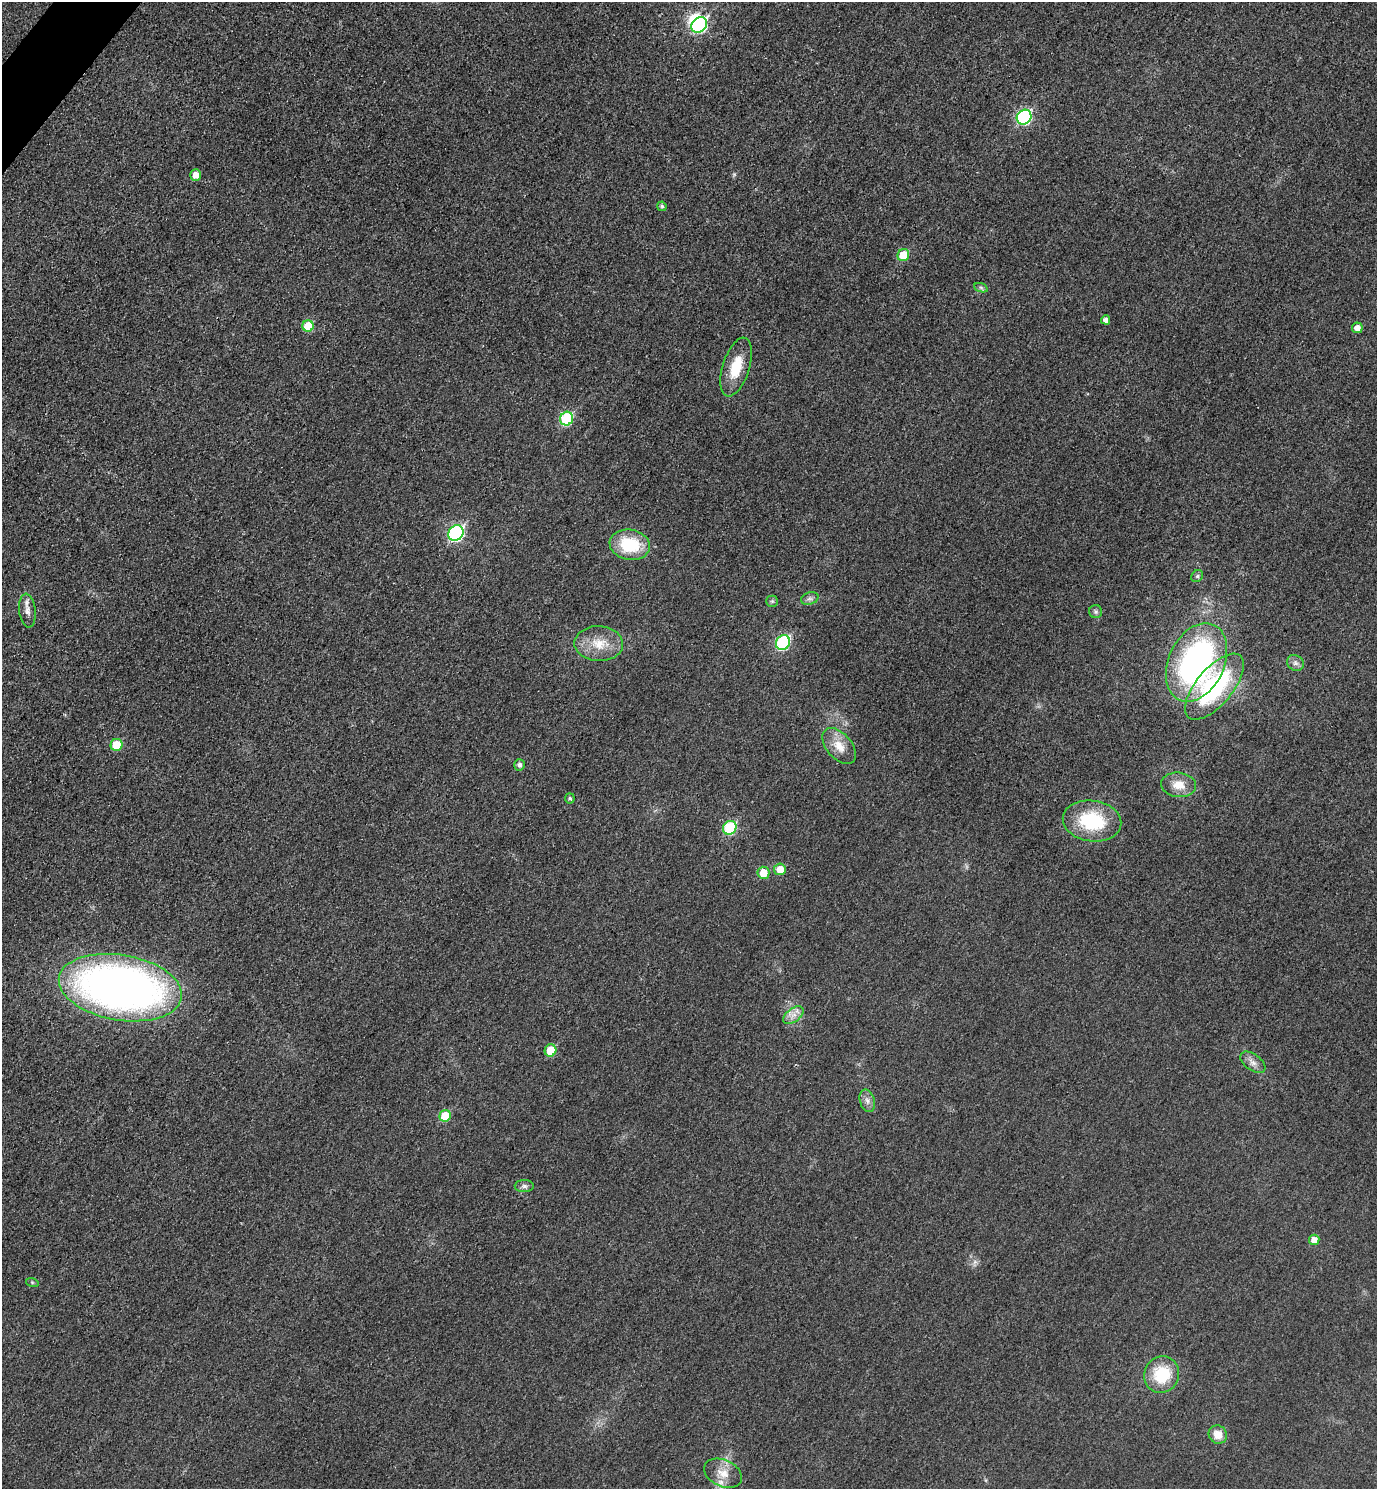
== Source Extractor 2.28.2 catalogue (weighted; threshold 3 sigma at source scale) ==
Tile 11 of 4 x 4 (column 3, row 3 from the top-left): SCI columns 2927-4301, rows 1510-2996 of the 5996 x 5995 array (HDU 1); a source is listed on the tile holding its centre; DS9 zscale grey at full resolution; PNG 1379 x 1491 px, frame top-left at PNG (2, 2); each listed source drawn as its Kron ellipse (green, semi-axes under 4 px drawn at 4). Shown black and unused: <1% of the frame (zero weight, under 3 of 4 exposures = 2% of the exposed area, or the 3 px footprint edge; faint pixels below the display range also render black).
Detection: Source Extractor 2.28.2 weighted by HDU 2 'WHT'; one run over the whole footprint, this tile lists its part. Background 0.0261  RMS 0.0063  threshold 0.0282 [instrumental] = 3 sigma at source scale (4.5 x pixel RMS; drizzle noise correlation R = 1.50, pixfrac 1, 0.05/0.05 arcsec/px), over >= 5 px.
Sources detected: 46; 1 inside a brighter object's white glare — neither listed nor drawn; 1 inside a brighter listed object's ellipse — not listed separately; the other 44 listed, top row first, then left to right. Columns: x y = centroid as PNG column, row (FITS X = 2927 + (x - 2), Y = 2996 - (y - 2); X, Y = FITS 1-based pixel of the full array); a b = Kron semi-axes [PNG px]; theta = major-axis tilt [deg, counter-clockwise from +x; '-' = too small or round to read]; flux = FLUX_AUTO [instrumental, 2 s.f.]
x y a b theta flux
699 25 8 7 - 93
1024 117 8 7 - 86
196 175 5 5 - 5.3
662 206 5 4 - 1.2
903 255 6 5 - 15
981 288 7 4 -20 1.3
1106 320 4 4 - 2.6
308 326 6 5 - 18
1357 328 5 5 - 4.8
736 367 30 13 72 19
567 419 7 6 - 51
456 533 8 7 - 99
630 545 20 15 -10 29
1197 576 6 5 - 1.3
810 598 9 6 16 2
772 601 6 5 - 1.1
27 611 17 8 -83 4.3
1096 612 6 6 - 1.4
783 643 8 6 52 65
599 644 24 17 -3 15
1197 662 41 27 65 170
1295 663 9 7 -33 2.4
1214 687 40 18 50 74
116 745 6 6 - 15
839 746 21 12 -49 9.9
520 765 5 5 - 2
1179 785 17 12 -6 9.5
570 798 5 5 - 1.2
1092 821 29 20 -8 40
730 828 7 6 - 37
780 869 6 6 - 9.1
763 873 6 6 - 11
120 988 62 32 -9 400
793 1015 12 6 37 4.2
550 1050 6 5 - 14
1253 1062 14 8 -36 4.1
867 1101 11 7 -74 3.2
445 1116 6 5 - 19
524 1186 9 6 0 1.9
1314 1240 5 5 - 6.3
32 1282 6 4 -19 0.83
1162 1375 18 17 - 26
1218 1435 9 8 - 7.7
723 1473 20 13 -25 8.9